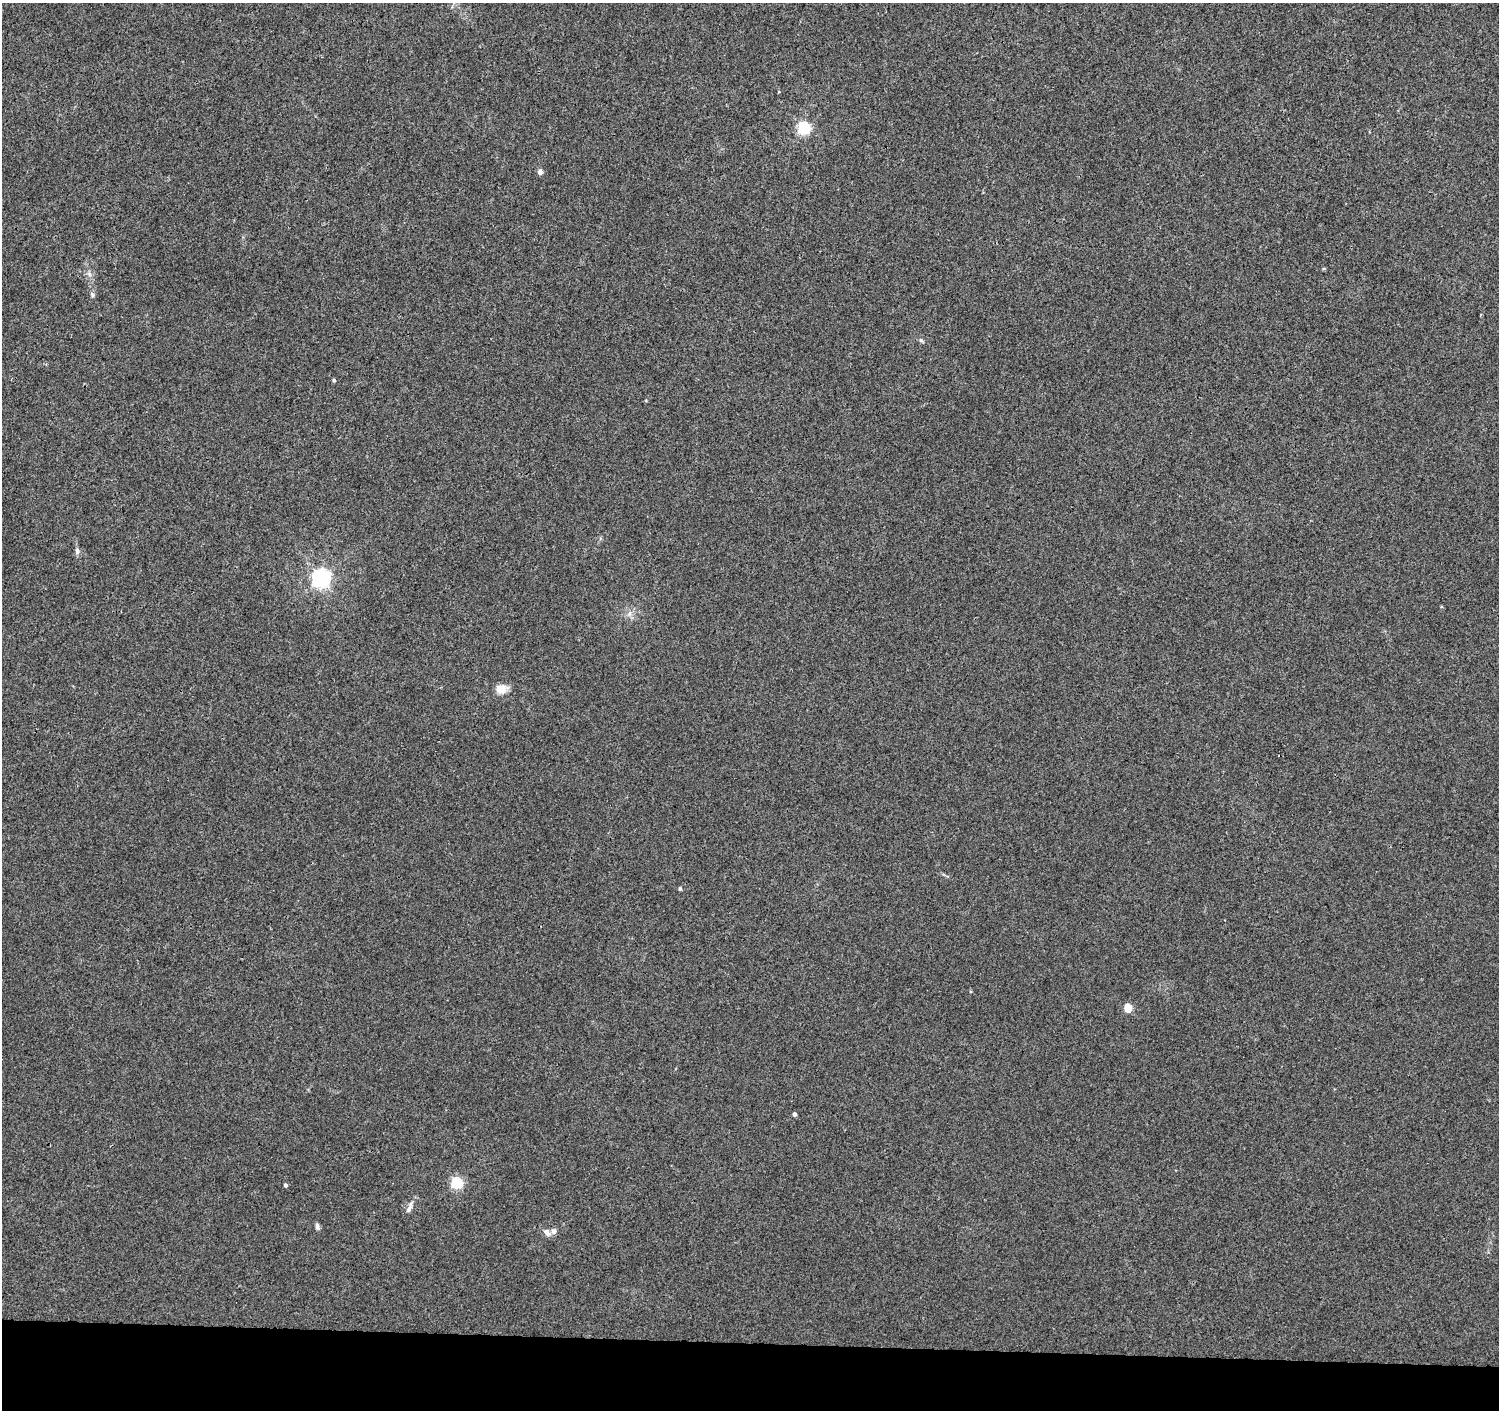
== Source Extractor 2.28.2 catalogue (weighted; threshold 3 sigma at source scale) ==
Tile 8 of 3 x 3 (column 2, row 3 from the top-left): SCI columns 1497-2993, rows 228-1635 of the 4497 x 4733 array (HDU 1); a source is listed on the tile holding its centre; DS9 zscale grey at full resolution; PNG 1501 x 1412 px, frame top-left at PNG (2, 3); no overlay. Shown black and unused: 5% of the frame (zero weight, under 3 of 4 exposures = <1% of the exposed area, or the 3 px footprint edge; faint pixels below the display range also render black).
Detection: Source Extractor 2.28.2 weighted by HDU 2 'WHT'; one run over the whole footprint, this tile lists its part. Background 0.0067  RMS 0.0028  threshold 0.0125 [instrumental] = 3 sigma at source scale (4.5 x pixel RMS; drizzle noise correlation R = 1.50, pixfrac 1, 0.0396/0.0396 arcsec/px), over >= 5 px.
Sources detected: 18; all 18 listed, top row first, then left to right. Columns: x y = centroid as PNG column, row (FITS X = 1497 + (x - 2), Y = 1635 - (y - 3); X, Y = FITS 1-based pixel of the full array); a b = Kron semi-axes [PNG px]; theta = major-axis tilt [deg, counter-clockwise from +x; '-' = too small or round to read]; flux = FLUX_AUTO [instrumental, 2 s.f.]
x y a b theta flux
804 128 6 5 - 40
540 172 5 5 - 1.5
92 295 8 5 -64 0.55
921 340 6 5 - 0.48
334 380 4 4 - 0.39
77 551 9 6 -81 0.84
321 578 7 6 - 120
630 613 7 4 71 0.65
501 689 11 9 10 3.4
680 888 4 4 - 0.48
1128 1008 5 4 - 7.6
794 1114 4 4 - 0.74
457 1183 6 5 - 28
285 1185 4 4 - 0.55
409 1207 20 5 66 1.3
317 1227 7 5 -85 0.83
554 1231 6 6 - 1.1
547 1232 10 6 -49 1.5